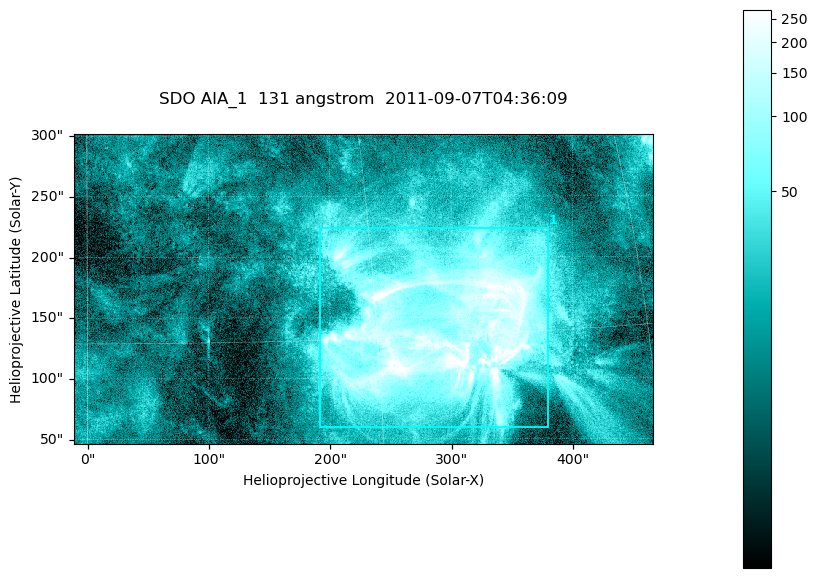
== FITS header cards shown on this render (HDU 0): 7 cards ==
TELESCOP= 'SDO     '           /
INSTRUME= 'AIA_1   '           /
WAVELNTH=                  131 /
WAVEUNIT= 'angstrom'           /
DATE-OBS= '2011-09-07T04:36:09.62' /
CTYPE1  = 'HPLN-TAN'           /
CTYPE2  = 'HPLT-TAN'           /

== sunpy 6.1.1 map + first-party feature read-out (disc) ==
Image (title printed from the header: SDO AIA_1  131 angstrom  2011-09-07T04:36:09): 794 x 424 px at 0.601 arcsec/px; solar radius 952 arcsec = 1585 px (partial field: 4.3% of the solar disc is inside the frame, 100% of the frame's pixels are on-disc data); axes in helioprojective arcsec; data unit not stated in the header (colour bar unlabelled)
Pointing: header CRPIX1/2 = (2043.22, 2045.61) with CRVAL1/2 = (0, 0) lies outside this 794 x 424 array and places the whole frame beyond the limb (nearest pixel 1.29 R_sun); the SolarSoft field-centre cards XCEN/YCEN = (227.4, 173.6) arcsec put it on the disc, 1762 arcsec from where CRPIX/CRVAL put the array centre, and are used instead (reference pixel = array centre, CRVAL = XCEN/YCEN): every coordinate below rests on XCEN/YCEN
Orientation: roll -0.139 deg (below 1 deg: not rotated)
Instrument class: DISC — disc imager (sunpy class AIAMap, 131 A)
Bright regions (active regions / flare kernels): reference = the on-disc median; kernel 7 px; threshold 5 sigma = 59.6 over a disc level ~15.2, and >= 1.15x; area >= 336 px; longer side >= 5 px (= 3 arcsec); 1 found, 1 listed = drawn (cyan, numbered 1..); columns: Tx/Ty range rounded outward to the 2 arcsec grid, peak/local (2 s.f.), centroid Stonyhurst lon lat
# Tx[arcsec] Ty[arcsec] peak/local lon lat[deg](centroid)
1 190..380 58..224 26 +18 +15